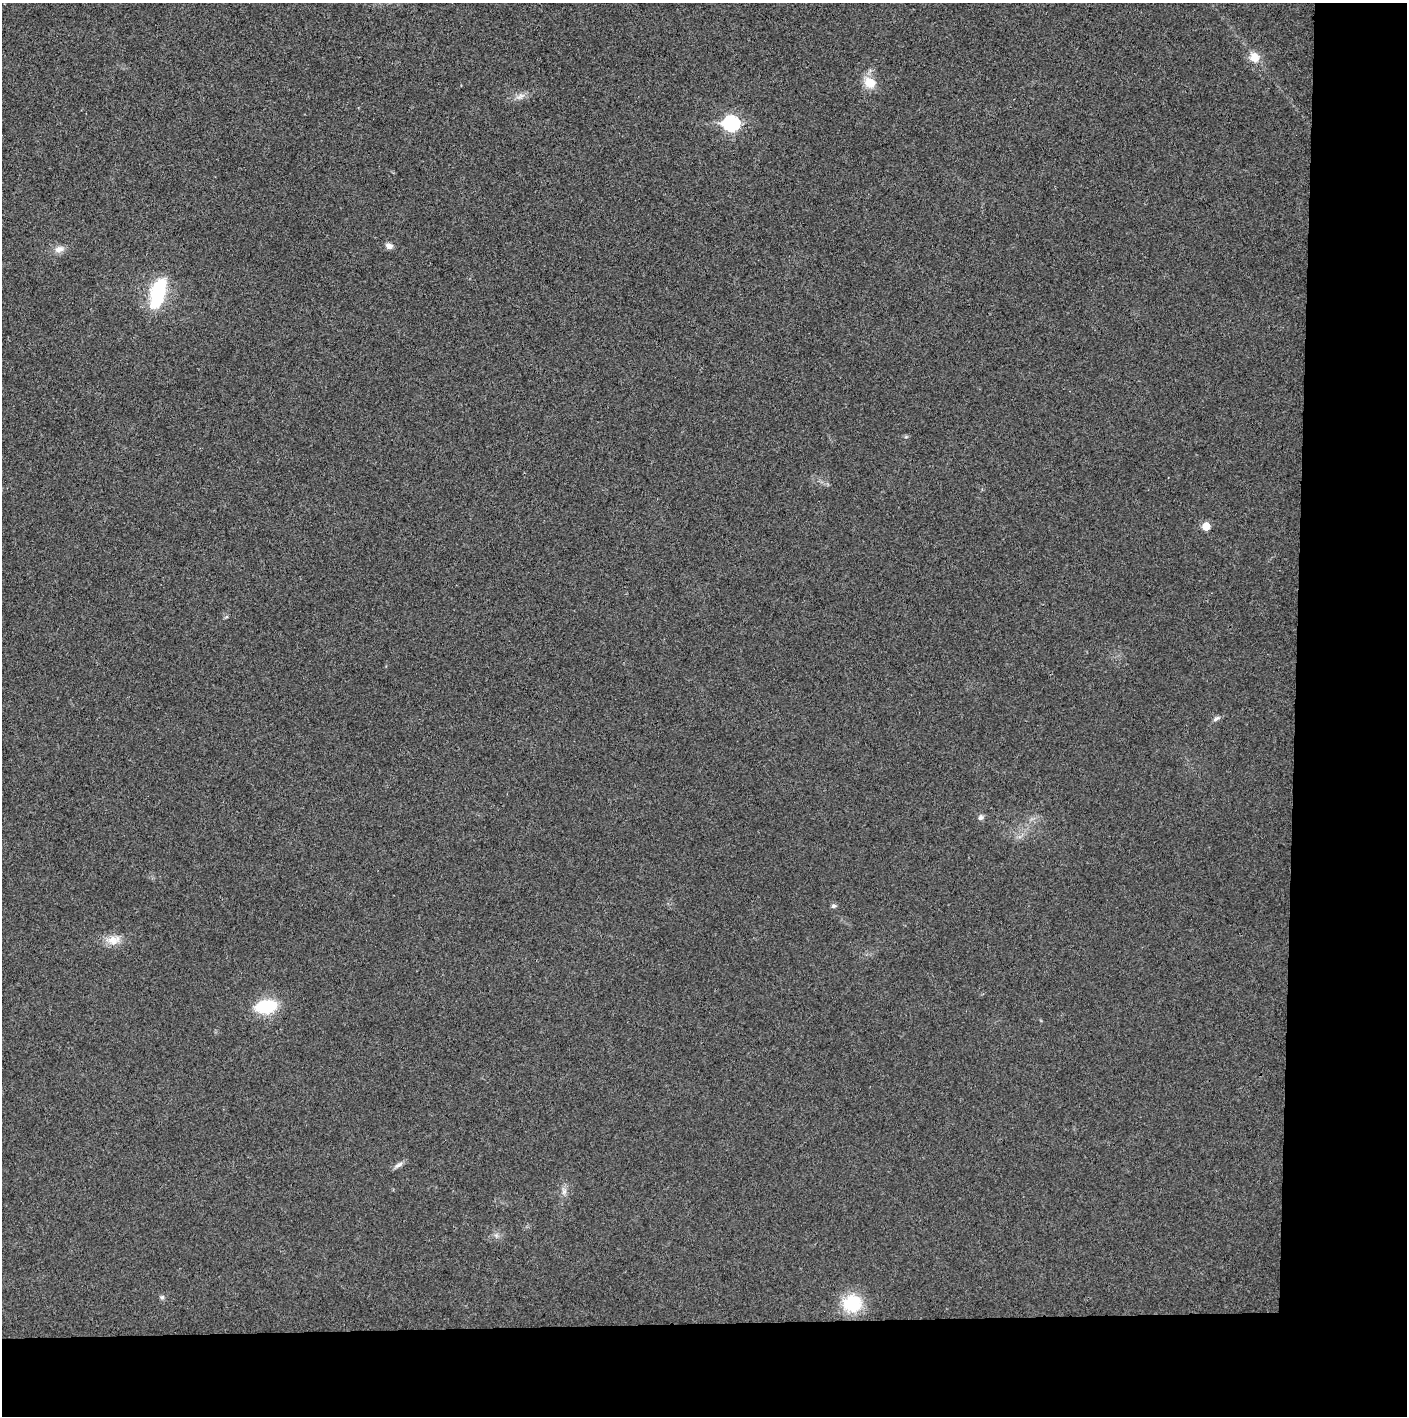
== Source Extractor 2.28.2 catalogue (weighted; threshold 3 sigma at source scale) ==
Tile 9 of 3 x 3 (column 3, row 3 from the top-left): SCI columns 2819-4223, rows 1-1414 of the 4227 x 4252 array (HDU 1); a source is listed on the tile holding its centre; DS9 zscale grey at full resolution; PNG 1409 x 1418 px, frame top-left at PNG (2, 3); no overlay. Shown black and unused: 14% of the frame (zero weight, under 3 of 4 exposures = <1% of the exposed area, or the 3 px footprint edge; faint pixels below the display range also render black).
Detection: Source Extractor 2.28.2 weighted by HDU 2 'WHT'; one run over the whole footprint, this tile lists its part. Background 0.0248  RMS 0.006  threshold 0.0269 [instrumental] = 3 sigma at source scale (4.5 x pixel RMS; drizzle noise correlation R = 1.50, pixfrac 1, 0.05/0.05 arcsec/px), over >= 5 px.
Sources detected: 17; all 17 listed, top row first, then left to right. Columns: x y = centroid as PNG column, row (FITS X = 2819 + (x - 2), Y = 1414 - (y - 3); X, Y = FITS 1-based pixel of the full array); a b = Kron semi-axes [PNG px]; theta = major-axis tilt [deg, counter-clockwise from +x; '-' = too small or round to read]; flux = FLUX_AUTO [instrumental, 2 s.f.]
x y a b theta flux
1254 57 12 10 -50 7
870 83 14 12 -37 9.5
520 96 12 6 28 2.7
731 123 8 7 - 110
389 246 10 7 -20 2.5
59 249 13 9 14 3.7
158 293 32 13 74 38
1206 526 6 5 - 10
1216 718 11 5 28 1.7
981 817 8 6 56 1.6
833 906 7 6 - 1.2
113 940 20 11 9 7.4
266 1006 25 13 9 26
399 1165 14 5 27 2.2
564 1192 8 5 46 1.7
162 1297 6 5 - 1.2
852 1303 18 17 - 28